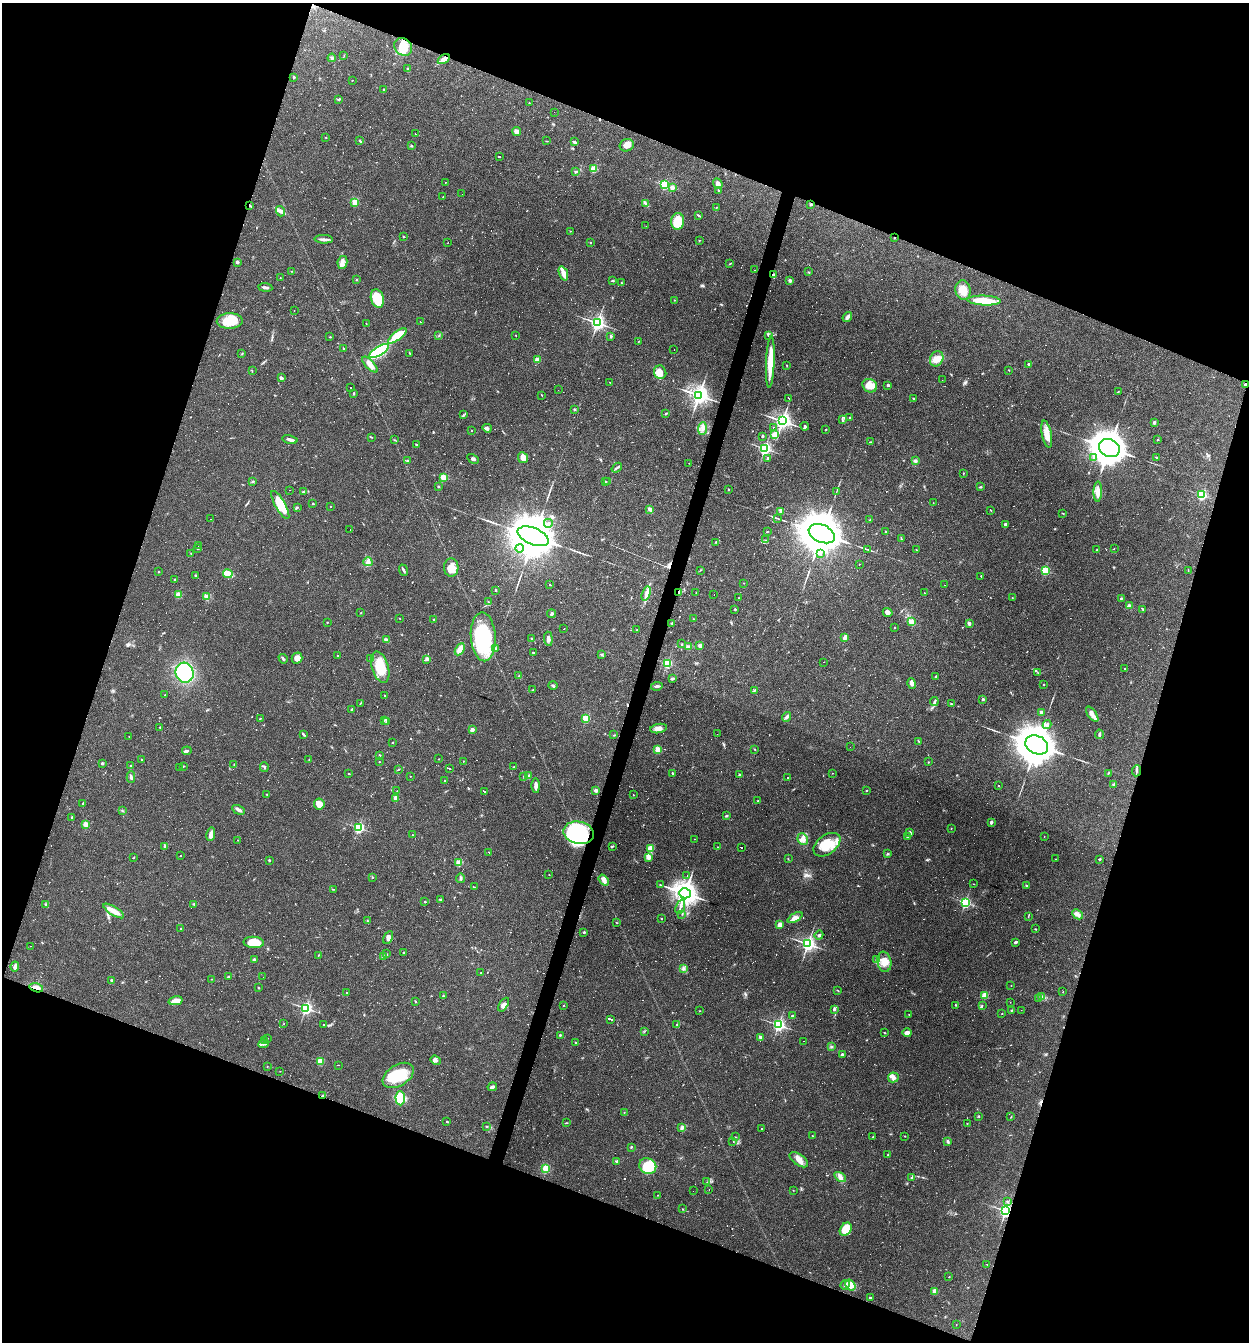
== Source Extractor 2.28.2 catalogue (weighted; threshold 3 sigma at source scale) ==
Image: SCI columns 129-5116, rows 1-5359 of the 5373 x 5359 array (HDU 1 of 3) = the unmasked area's bounding box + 8 px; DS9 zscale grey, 4 x 4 block average (1 PNG px = mean of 4 x 4 image px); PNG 1251 x 1344 px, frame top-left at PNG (2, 3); each listed source drawn as its Kron ellipse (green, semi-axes under 4 px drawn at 4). Shown black and unused: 39% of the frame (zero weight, under 3 of 4 exposures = <1% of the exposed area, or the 3 px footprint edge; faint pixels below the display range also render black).
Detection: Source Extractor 2.28.2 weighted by HDU 2 'WHT'. Background 0.0495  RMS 0.0057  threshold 0.0257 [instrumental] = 3 sigma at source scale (4.5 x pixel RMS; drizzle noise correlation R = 1.50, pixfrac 1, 0.05/0.05 arcsec/px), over >= 5 px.
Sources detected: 941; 12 too faint to see at this stretch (4 x 4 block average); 3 inside a brighter object's white glare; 263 cosmic-ray / hot-pixel residue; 1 long thin detection or spike segment (spike, bleed or trail) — neither listed nor drawn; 8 coinciding with a brighter row at this scale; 22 inside a brighter listed object's ellipse — not listed separately; of the other 632, all 500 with FLUX_AUTO >= 1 (the completeness limit of this list) listed and drawn (132 fainter detections not listed), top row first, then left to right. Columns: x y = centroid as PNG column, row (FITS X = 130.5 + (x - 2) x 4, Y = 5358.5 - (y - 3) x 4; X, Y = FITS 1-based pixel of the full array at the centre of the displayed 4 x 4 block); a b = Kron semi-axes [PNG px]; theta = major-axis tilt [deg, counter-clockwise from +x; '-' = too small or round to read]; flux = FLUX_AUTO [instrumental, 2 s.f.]
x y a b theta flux
403 47 10 8 -45 59
344 56 2 2 - 1.2
332 58 4 3 - 6
444 59 6 3 33 32
407 69 3 2 - 2.6
294 77 3 2 - 2.9
352 80 2 2 - 2.1
384 90 3 2 - 4.8
339 99 2 2 - 2.8
529 103 2 2 - 1.1
554 112 2 2 - 5.8
516 131 5 4 - 12
416 134 2 2 - 97
326 137 2 2 - 1.2
360 141 3 2 - 3
546 141 3 2 - 1.7
574 142 3 2 - 5.4
411 145 3 2 - 2.3
627 145 7 6 - 23
499 157 2 2 - 44
594 169 2 2 - 170
575 171 2 2 - 2.1
445 182 2 2 - 1
718 184 5 4 - 15
664 185 2 2 - 380
672 187 2 2 - 60
718 190 2 2 - 1.9
462 194 2 2 - 1.5
443 197 2 2 - 1.5
355 202 2 2 - 160
646 203 3 2 - 4.9
811 204 3 2 - 4.3
250 205 3 2 - 2.9
716 207 2 2 - 2
280 211 5 4 - 10
698 215 4 2 - 3.1
678 221 8 6 85 84
646 226 2 2 - 1.2
570 231 2 2 - 1.2
403 236 3 2 - 1.9
894 238 2 2 - 1.9
324 239 9 3 -2 11
699 240 2 2 - 1.6
590 242 2 2 - 1.9
448 243 2 2 - 1
237 262 2 2 - 29
342 262 6 5 - 15
730 264 2 2 - 2.1
755 270 2 2 - 1.7
292 271 2 2 - 1.6
809 272 2 2 - 1.6
563 273 7 2 -69 38
773 274 2 2 - 2.5
280 278 2 2 - 1.2
356 280 2 2 - 1.5
790 280 2 2 - 14
612 281 3 2 - 4.3
621 283 2 2 - 2
265 287 7 2 -6 10
963 290 10 7 -80 38
377 299 9 6 -73 110
674 300 2 2 - 1.4
984 301 17 5 -3 84
294 310 2 2 - 1.7
847 317 5 3 - 15
230 321 13 8 2 77
420 321 2 2 - 1.2
366 323 2 2 - 1.3
597 323 3 3 - 1000
439 335 3 2 - 1.8
516 335 2 2 - 1.3
397 336 11 4 38 76
611 336 2 2 - 6
768 336 2 2 - 2.2
330 337 2 2 - 1.3
639 341 2 2 - 1.6
343 349 2 2 - 2.6
674 350 2 2 - 3.6
379 351 11 4 31 310
242 353 2 2 - 1.7
410 353 2 2 - 2.2
937 359 8 6 59 32
537 360 2 2 - 110
770 362 26 3 88 100
1029 364 2 2 - 27
370 365 10 4 -46 19
787 365 2 2 - 1.7
1009 370 2 2 - 1.4
252 371 3 2 - 1.5
660 372 7 6 - 36
281 378 2 2 - 9.7
942 380 2 2 - 1.3
610 382 2 2 - 1.2
1245 384 2 2 - 5.6
888 385 3 2 - 3.9
870 386 7 6 - 45
350 387 2 2 - 2.2
558 390 2 2 - 1.7
1118 391 2 2 - 1.7
354 394 3 2 - 3.3
541 395 2 2 - 1.2
699 395 4 3 - 1600
789 398 2 2 - 68
913 398 3 2 - 3.1
574 409 2 2 - 17
666 414 3 2 - 3.6
463 415 2 2 - 2.2
850 417 2 2 - 1.6
842 419 2 2 - 2.7
782 421 3 3 - 1300
1154 423 4 2 - 5.1
805 426 4 2 - 5.9
773 427 2 2 - 6.4
487 428 4 3 - 6.5
702 428 6 4 86 14
826 429 2 2 - 2.8
471 431 2 2 - 2.6
1047 434 13 5 -78 33
775 435 3 3 - 20
763 436 2 2 - 10
371 437 2 2 - 1.7
290 439 8 3 -12 13
1158 439 2 2 - 2.1
395 440 2 2 - 1.4
870 442 3 2 - 2.7
416 445 3 2 - 3.7
765 448 2 2 - 690
1109 448 11 8 -26 6300
1156 457 2 2 - 2.4
523 458 5 5 - 30
768 458 3 2 - 4.9
1093 458 2 2 - 3.2
473 459 6 2 -29 6.4
408 461 3 2 - 6.1
915 461 4 3 - 5.5
689 463 2 2 - 1.2
617 468 6 2 39 5.6
963 473 2 2 - 2.2
443 477 2 2 - 200
252 481 2 2 - 1.9
605 481 3 2 - 2.1
608 482 2 2 - 1
438 486 2 2 - 2.9
980 487 4 2 - 2.6
729 489 2 2 - 2.2
290 490 2 2 - 3.5
303 492 2 2 - 2.4
836 492 2 2 - 1.1
1098 492 10 4 88 29
1202 495 2 2 - 420
933 503 2 2 - 1
313 504 2 2 - 6.3
280 505 16 5 -60 95
330 506 2 2 - 3.2
297 507 2 2 - 2.3
650 509 4 3 - 8.8
991 510 2 2 - 1.8
781 512 3 2 - 4.2
1063 513 4 2 - 2
777 518 2 2 - 1.9
211 519 2 2 - 3.8
870 520 2 2 - 1.5
548 523 4 2 - 6
1005 524 2 2 - 27
350 529 2 2 - 1.2
767 532 4 2 - 1.8
886 532 2 2 - 11
822 534 14 8 -24 15000
533 536 16 8 -22 22000
901 538 4 2 - 3.1
766 540 2 2 - 1.6
716 542 3 2 - 2.5
198 546 2 2 - 2.2
519 548 4 4 - 9.3
1114 548 2 2 - 1
198 549 2 2 - 10
868 549 2 2 - 1.4
916 550 2 2 - 1.1
1097 550 2 2 - 1.6
191 554 2 2 - 1.4
820 554 3 2 - 4.5
368 562 4 3 - 8.5
859 564 2 2 - 1
451 567 9 7 -87 34
404 570 6 2 -67 6.3
700 570 2 2 - 1.2
1045 570 2 2 - 300
1188 570 2 2 - 1.2
158 572 2 2 - 1.7
228 574 5 2 - 110
196 576 3 2 - 4.9
981 576 2 2 - 2.2
174 579 3 2 - 2.2
744 583 2 2 - 1.1
550 585 2 2 - 140
944 585 2 2 - 2
496 590 2 2 - 5.4
646 593 7 3 73 13
679 593 3 2 - 2.9
696 593 2 2 - 1.4
924 593 2 2 - 1.2
714 594 2 2 - 4.8
178 595 2 2 - 120
207 597 2 2 - 140
739 598 2 2 - 1.1
1012 598 2 2 - 1.3
1121 598 2 2 - 2.8
489 602 2 2 - 1.4
1129 606 2 2 - 58
735 609 2 2 - 9.2
1143 610 2 2 - 1.3
361 612 2 2 - 1.5
888 612 5 3 - 14
551 614 4 2 - 4.3
399 618 3 2 - 1.2
434 619 2 2 - 3.2
693 619 2 2 - 1.3
327 622 2 2 - 2.3
911 622 4 4 - 19
672 623 3 2 - 4.1
969 623 3 2 - 10
894 628 2 2 - 1.4
564 629 2 2 - 1.1
637 630 2 2 - 2.6
483 637 24 12 -87 260
845 637 4 3 - 14
532 639 3 2 - 3.7
548 639 7 3 -85 12
386 640 3 3 - 11
682 644 2 2 - 2.4
700 645 2 2 - 67
688 647 2 2 - 65
495 648 4 2 - 4.2
460 649 7 4 60 29
533 652 2 2 - 6.6
601 654 3 2 - 4.1
337 655 2 2 - 2.2
297 658 5 5 - 23
371 658 3 3 - 7
283 659 5 2 - 6
427 659 3 2 - 3.8
824 662 2 2 - 7.6
667 663 2 2 - 370
380 667 16 8 -73 91
1125 669 2 2 - 2.1
185 673 10 9 - 240
1038 673 2 2 - 1.1
519 676 2 2 - 2.2
936 676 2 2 - 2.6
673 678 4 3 - 4.7
911 684 5 3 - 13
553 685 5 2 - 3.1
1043 685 2 2 - 6.5
657 686 6 2 8 6.8
532 690 3 2 - 2.7
755 690 3 2 - 1.8
165 695 2 2 - 1.7
385 696 2 2 - 7.6
983 699 2 2 - 15
934 701 4 2 - 5.2
360 703 3 2 - 1.8
951 704 2 2 - 2.3
352 709 3 2 - 3.2
1041 712 2 2 - 20
1092 714 9 3 -55 39
787 717 5 3 - 8.2
260 718 2 2 - 1.5
586 718 2 2 - 210
384 720 3 2 - 3.3
386 722 3 2 - 2.9
1047 725 4 4 - 8.1
160 727 2 2 - 4.3
659 728 8 4 9 16
472 730 2 2 - 56
303 734 3 2 - 4.2
717 734 2 2 - 1.4
1099 734 5 2 - 6
614 735 3 2 - 2.8
129 736 2 2 - 1.2
919 741 3 2 - 1.8
392 742 2 2 - 2.2
1037 745 12 9 -26 9400
850 747 2 2 - 2.2
658 749 2 2 - 140
754 749 3 2 - 2.2
187 751 4 3 - 6.3
379 755 2 2 - 14
309 759 2 2 - 1
439 759 2 2 - 1.1
142 760 3 2 - 2.3
463 761 2 2 - 1.5
380 762 2 2 - 1.7
929 762 2 2 - 1.5
102 763 3 2 - 4.1
234 765 2 2 - 1.6
130 766 2 2 - 2
183 766 2 2 - 2.2
180 767 2 2 - 1.5
264 767 5 2 - 5
514 767 2 2 - 2.7
449 768 3 2 - 100
398 769 2 2 - 1.4
1136 771 5 2 - 5.2
673 773 2 2 - 2.4
832 773 2 2 - 1.9
1108 773 3 2 - 2.2
349 774 2 2 - 2.3
739 775 2 2 - 14
410 776 2 2 - 1.6
524 776 2 2 - 1.7
528 776 3 2 - 8.5
131 777 6 3 -88 7.2
788 777 2 2 - 2.6
445 781 2 2 - 1.4
1114 785 3 2 - 5.7
536 786 7 2 -88 18
999 786 2 2 - 1.5
596 790 2 2 - 43
867 790 2 2 - 1.8
397 791 2 2 - 1.2
485 791 4 2 - 140
267 794 2 2 - 3.5
633 795 2 2 - 3.1
396 798 3 3 - 15
758 801 3 2 - 2.6
83 804 3 2 - 5.1
319 804 5 5 - 29
238 810 7 3 -27 13
123 811 2 2 - 1.1
726 815 2 2 - 1.7
71 817 3 2 - 2.3
991 822 3 2 - 8.6
86 824 3 2 - 28
359 828 2 2 - 550
951 828 2 2 - 1.2
579 833 15 11 -11 420
910 833 3 2 - 9.5
211 834 7 4 79 16
412 835 2 2 - 1.1
1044 836 2 2 - 1
907 837 3 2 - 2.4
694 839 2 2 - 1.5
803 839 6 5 - 15
238 840 2 2 - 1
827 845 15 9 37 70
612 846 3 2 - 3.7
165 847 4 3 - 7.1
717 847 2 2 - 1.6
741 847 2 2 - 45
650 848 2 2 - 130
489 852 2 2 - 38
887 854 2 2 - 2.8
180 856 2 2 - 2.9
648 857 3 3 - 20
133 858 2 2 - 1.4
788 859 2 2 - 1.1
1056 859 2 2 - 2.1
1100 859 2 2 - 10
269 860 2 2 - 4.5
459 862 2 2 - 130
549 875 2 2 - 2.5
687 876 2 2 - 11
373 877 2 2 - 1.5
460 878 5 2 - 4.7
604 880 6 4 -52 15
974 884 2 2 - 1.2
660 885 2 2 - 2
1026 885 2 2 - 6.4
474 887 3 2 - 1.7
333 889 3 2 - 1.2
685 893 6 5 - 2500
440 899 3 2 - 2.5
425 902 2 2 - 2.7
965 902 2 2 - 510
45 904 2 2 - 2.2
194 904 3 2 - 3
680 907 8 2 69 8.8
114 911 12 4 -32 40
682 914 2 2 - 1.2
1077 914 6 3 -43 11
1028 916 3 2 - 1.3
661 918 2 2 - 6.3
795 918 8 3 32 27
367 920 2 2 - 1.6
617 923 2 2 - 1.4
780 925 4 3 - 17
180 928 2 2 - 3.3
1035 929 3 2 - 1.6
584 932 2 2 - 4.2
819 935 4 2 - 7.5
388 937 7 3 63 11
254 942 10 5 -3 63
1015 942 3 2 - 6.1
808 944 3 3 - 740
31 946 2 2 - 1.4
403 952 2 2 - 6.4
387 954 3 2 - 1.5
319 955 3 2 - 2
383 957 3 3 - 5.5
876 959 2 2 - 2.8
254 960 4 3 - 4.6
884 962 10 7 -80 39
15 966 5 4 - 9.9
683 968 3 2 - 4
481 973 3 2 - 2.4
228 977 2 2 - 2.8
263 977 2 2 - 1.6
211 979 2 2 - 1.1
112 980 2 2 - 14
1011 985 2 2 - 1.3
36 988 7 3 -15 22
258 988 2 2 - 2
837 990 2 2 - 1.7
1063 992 2 2 - 1.4
347 993 2 2 - 3.1
443 996 2 2 - 3.3
984 996 2 2 - 140
1042 996 2 2 - 2.1
1038 999 2 2 - 1
176 1001 7 3 13 41
415 1001 2 2 - 2.9
1010 1002 2 2 - 1.1
504 1005 7 4 57 14
563 1005 2 2 - 1.7
956 1005 2 2 - 2.3
982 1005 2 2 - 1.4
306 1008 2 2 - 650
835 1009 4 2 - 4.7
1011 1010 2 2 - 1.9
1021 1010 2 2 - 1.4
700 1011 3 2 - 1.4
1002 1013 2 2 - 1.5
909 1014 2 2 - 1.4
792 1016 2 2 - 10
610 1019 4 2 - 93
284 1023 2 2 - 1.4
323 1024 2 2 - 2.9
676 1024 2 2 - 1.2
779 1025 2 2 - 700
645 1031 2 2 - 1.1
885 1033 3 2 - 1.5
907 1033 4 3 - 14
560 1035 2 2 - 4.5
760 1037 2 2 - 27
267 1038 2 2 - 1.1
264 1040 2 2 - 2.1
804 1041 2 2 - 3.7
575 1042 3 2 - 2.7
263 1044 5 2 - 8.3
831 1046 2 2 - 1.4
842 1054 2 2 - 20
435 1060 5 4 - 14
320 1061 2 2 - 150
338 1065 2 2 - 1.2
267 1066 2 2 - 1
280 1071 2 2 - 1
398 1075 17 10 32 130
893 1077 5 5 - 14
492 1087 5 2 - 7.9
323 1095 2 2 - 2.7
400 1098 7 4 -87 130
624 1112 2 2 - 1.8
978 1116 2 2 - 2.1
1011 1117 2 2 - 1.5
447 1122 2 2 - 7.2
566 1123 2 2 - 1.5
967 1123 2 2 - 2
486 1127 2 2 - 1.8
682 1128 4 3 - 6.9
762 1129 2 2 - 4.1
812 1136 3 2 - 2.6
905 1136 2 2 - 2.6
735 1137 2 2 - 1.3
873 1137 2 2 - 2.5
733 1141 2 2 - 1.7
948 1142 3 2 - 6.8
631 1147 3 2 - 2.9
888 1155 2 2 - 8.4
799 1160 10 5 -35 23
616 1162 3 2 - 3.7
648 1166 9 7 -29 110
546 1169 4 3 - 53
840 1177 7 4 -33 13
911 1178 4 2 - 3.6
707 1182 2 2 - 1.2
709 1190 2 2 - 2.8
793 1190 2 2 - 1.5
693 1191 2 2 - 1.2
658 1195 2 2 - 1.1
1007 1201 2 2 - 4.3
683 1209 2 2 - 4.1
1006 1211 3 2 - 960
846 1229 7 5 53 54
987 1265 2 2 - 8.2
949 1277 2 2 - 1.3
845 1285 5 2 - 5.6
850 1285 6 5 - 41
935 1291 2 2 - 88
870 1298 2 2 - 3.8
956 1324 2 2 - 1
Overlapping masked pixels (flux is a lower limit): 11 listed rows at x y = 444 59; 811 204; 250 205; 894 238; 773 274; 1245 384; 679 593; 579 833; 36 988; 323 1095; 1006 1211
Diffuse or blended objects may show on this block-average render without a row.